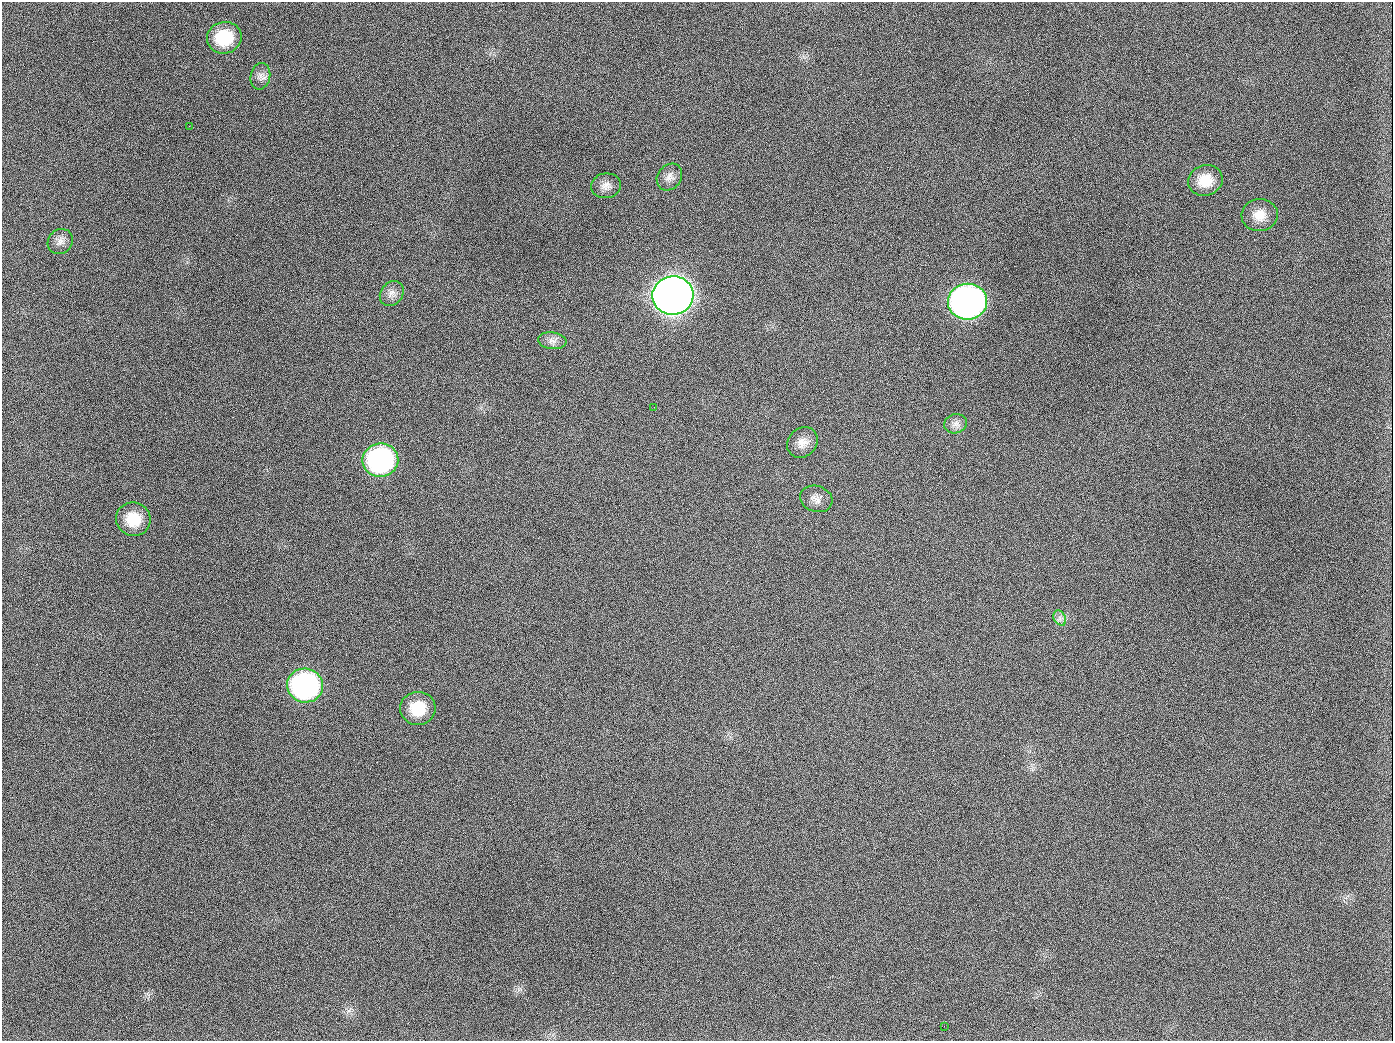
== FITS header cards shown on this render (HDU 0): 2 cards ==
NAXIS1  =                 1391
NAXIS2  =                 1039

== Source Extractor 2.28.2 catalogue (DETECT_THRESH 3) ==
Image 1391 x 1039 px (HDU 0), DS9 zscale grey, 1 PNG px = 1 image px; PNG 1395 x 1043 px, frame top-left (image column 1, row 1039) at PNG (2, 2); each listed source drawn as its Kron ellipse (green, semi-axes under 4 px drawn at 4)
Background 1370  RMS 66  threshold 198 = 3 sigma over >= 5 px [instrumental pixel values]
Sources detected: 22; all 22 listed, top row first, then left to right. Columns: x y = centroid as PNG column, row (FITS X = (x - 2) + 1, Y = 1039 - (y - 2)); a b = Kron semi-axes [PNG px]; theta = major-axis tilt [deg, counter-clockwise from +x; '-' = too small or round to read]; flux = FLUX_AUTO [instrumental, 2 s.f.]
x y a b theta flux
224 38 17 15 12 2.0e+05
260 76 13 9 78 2.8e+04
189 126 3 2 - 7.8e+03
669 177 14 11 52 3.3e+04
1205 180 17 15 18 9.4e+04
606 186 15 12 8 3.6e+04
1260 215 18 16 4 6.9e+04
60 242 13 11 44 3.1e+04
392 294 13 11 50 3.0e+04
673 295 20 19 - 5.9e+06
967 302 20 18 5 2.6e+06
552 341 14 8 -7 2.8e+04
654 407 2 2 - 3.8e+03
956 424 11 9 18 2.6e+04
802 442 16 14 46 4.7e+04
380 460 18 16 8 8.7e+05
816 499 16 13 -18 3.6e+04
133 519 17 16 - 1.3e+05
1060 618 8 6 -61 1.7e+04
305 685 18 17 - 1.1e+06
418 708 18 16 4 1.4e+05
944 1026 2 2 - 5.7e+03